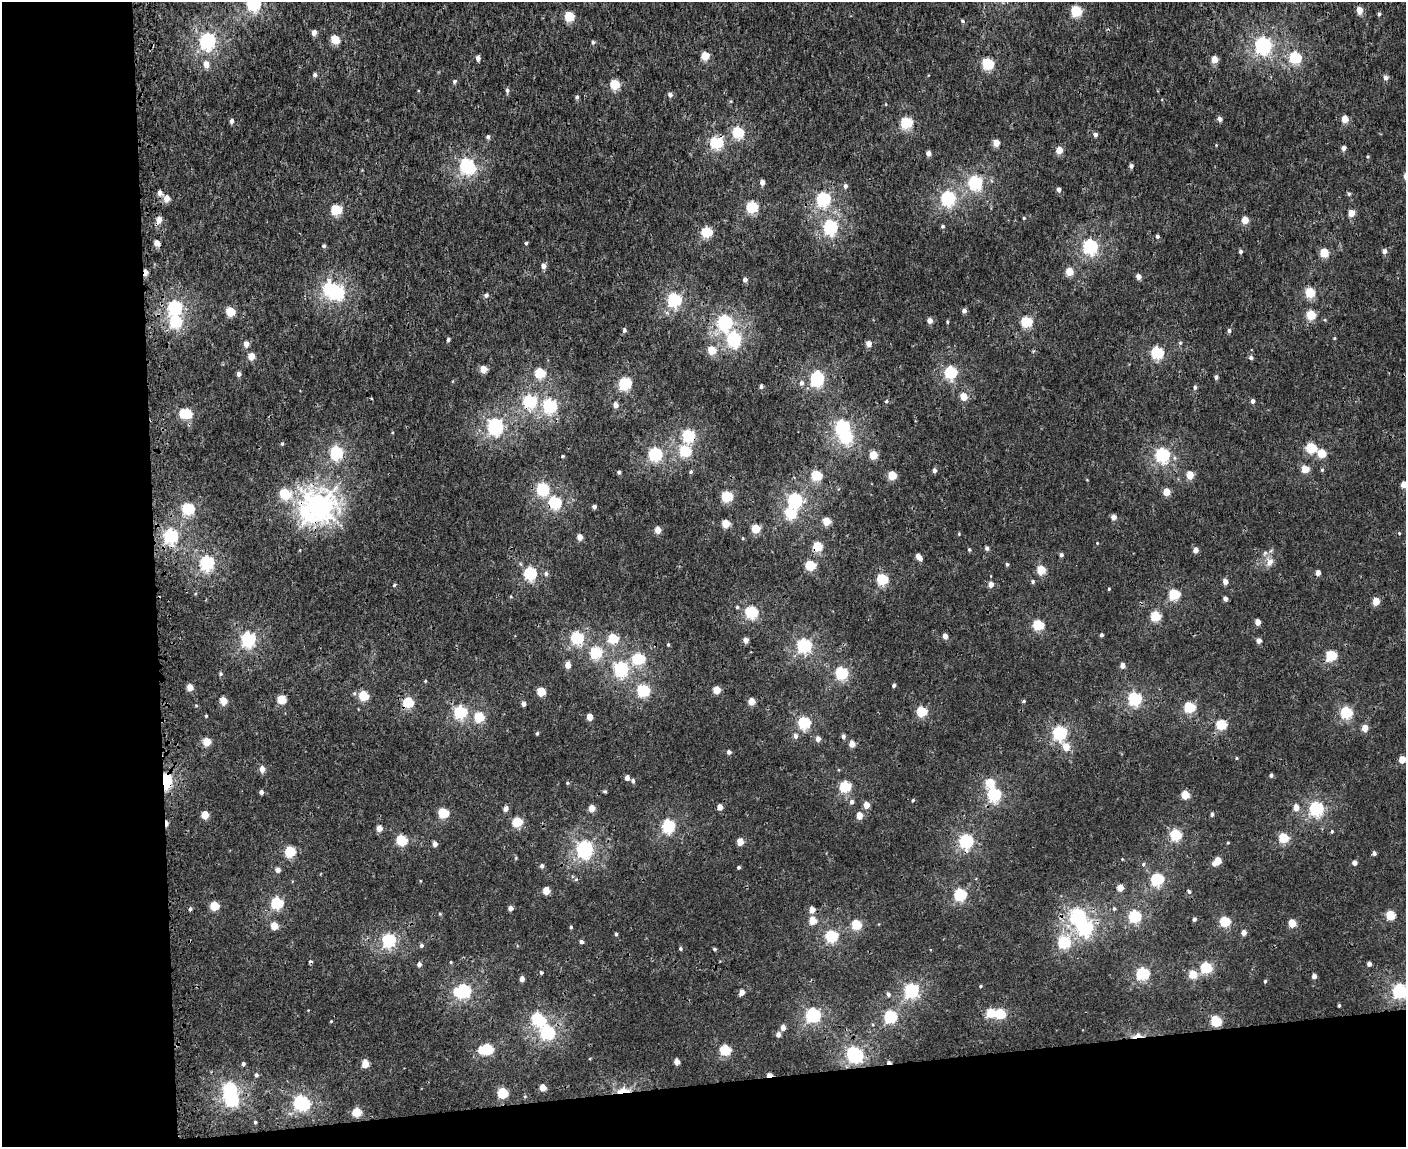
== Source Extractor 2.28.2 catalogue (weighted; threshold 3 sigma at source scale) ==
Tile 10 of 3 x 4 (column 1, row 4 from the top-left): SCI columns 150-1553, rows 8-1152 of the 4468 x 4596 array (HDU 1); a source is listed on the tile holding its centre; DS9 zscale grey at full resolution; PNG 1408 x 1149 px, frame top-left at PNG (2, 2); no overlay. Shown black and unused: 17% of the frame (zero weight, under 3 of 4 exposures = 6% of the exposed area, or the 3 px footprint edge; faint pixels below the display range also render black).
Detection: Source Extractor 2.28.2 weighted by HDU 2 'WHT'; one run over the whole footprint, this tile lists its part. Background 2.24e-04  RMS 0.0014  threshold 0.0064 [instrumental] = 3 sigma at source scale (4.5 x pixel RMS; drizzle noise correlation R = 1.50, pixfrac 1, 0.0396/0.0396 arcsec/px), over >= 5 px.
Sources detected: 364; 7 inside a brighter object's white glare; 9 cosmic-ray / hot-pixel residue — not listed; the other 348 listed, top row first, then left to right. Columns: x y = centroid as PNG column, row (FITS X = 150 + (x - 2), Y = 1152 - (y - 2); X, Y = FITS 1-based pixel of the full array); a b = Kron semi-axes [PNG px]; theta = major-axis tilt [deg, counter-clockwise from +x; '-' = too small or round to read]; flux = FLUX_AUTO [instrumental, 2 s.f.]
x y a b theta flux
254 3 6 6 - 27
1359 10 5 4 - 1.9
1076 11 5 5 - 10
1379 14 4 4 - 0.26
569 16 5 5 - 6.6
962 21 5 4 - 0.21
314 32 5 4 - 0.83
335 40 5 5 - 4.7
207 41 6 6 - 39
593 42 5 4 - 0.24
1263 45 6 6 - 43
705 56 5 5 - 3.8
478 58 4 4 - 0.7
1295 58 6 5 - 15
1214 59 5 4 - 2.1
206 64 6 5 - 1.4
988 64 5 5 - 12
315 75 5 4 - 0.36
1386 78 5 4 - 0.69
454 81 5 4 - 0.32
615 84 5 5 - 6.7
507 90 5 5 - 0.35
670 95 5 5 - 0.55
577 97 5 4 - 0.28
1220 119 5 5 - 0.51
1344 119 5 4 - 1.9
231 121 5 4 - 0.51
906 123 5 5 - 14
738 132 6 5 - 11
1095 135 5 5 - 0.47
488 137 5 5 - 0.31
716 143 6 6 - 15
996 143 4 4 - 2.1
1343 148 5 4 - 0.52
1059 150 5 4 - 2.3
928 153 4 4 - 0.85
1368 157 4 4 - 0.15
467 166 7 6 - 28
1131 166 4 4 - 0.45
762 182 4 4 - 1
975 183 6 6 - 24
845 186 5 5 - 0.38
1059 189 4 4 - 0.53
160 193 5 5 - 0.76
1349 194 5 5 - 0.19
948 198 6 6 - 28
166 199 5 5 - 1.7
823 199 6 6 - 24
752 207 5 5 - 13
336 210 5 5 - 9.4
1351 213 5 4 - 2.2
1024 218 3 3 - 0.16
1245 220 5 4 - 2.2
943 226 5 4 - 0.22
830 227 6 6 - 25
707 232 5 5 - 9.2
1157 236 4 4 - 0.33
526 243 4 4 - 0.26
324 246 4 4 - 0.28
1090 246 6 6 - 29
1384 251 6 5 - 0.51
1241 252 4 4 - 0.35
1324 253 5 5 - 4.6
543 266 5 4 - 0.79
1069 271 5 5 - 3.1
1138 277 5 4 - 0.86
745 279 5 4 - 0.43
330 289 7 6 - 21
1310 292 5 5 - 7.3
486 295 5 5 - 0.4
674 300 6 6 - 23
175 308 6 6 - 27
964 311 4 4 - 0.51
230 312 5 5 - 5.1
1311 315 5 5 - 5.9
930 321 4 4 - 0.99
176 322 6 6 - 13
725 322 7 6 - 28
947 322 4 3 - 0.16
1026 322 5 5 - 9.8
624 330 5 4 - 0.32
1229 331 5 4 - 0.3
448 339 4 4 - 0.31
734 339 6 6 - 25
1180 343 5 4 - 0.18
246 344 5 5 - 1.1
869 344 4 4 - 1.3
712 350 5 5 - 4
1157 353 6 5 - 17
251 356 5 5 - 1.8
1251 358 5 5 - 0.35
484 369 5 4 - 2.1
540 373 5 5 - 8.2
950 373 6 5 - 18
239 374 5 4 - 0.53
1216 377 4 4 - 0.42
817 379 7 6 - 26
801 383 6 5 - 0.39
625 384 6 6 - 16
761 386 5 4 - 0.26
1195 387 5 4 - 0.29
964 396 5 4 - 2.9
530 401 6 6 - 17
1252 401 4 4 - 0.53
615 405 5 4 - 0.93
550 406 6 6 - 22
187 414 6 6 - 7.8
495 426 6 6 - 37
842 427 6 6 - 25
688 436 6 6 - 16
846 437 6 6 - 17
282 444 5 4 - 0.2
1311 448 5 5 - 7.2
685 451 6 5 - 11
336 453 6 6 - 19
1322 453 5 5 - 4.5
655 454 6 6 - 22
873 455 5 5 - 3.8
1162 455 6 6 - 27
563 456 4 3 - 0.17
1305 469 5 5 - 3.2
934 470 5 5 - 0.42
1322 470 5 4 - 0.16
619 472 4 3 - 0.27
691 472 5 4 - 0.22
892 475 5 5 - 4.6
1190 475 5 4 - 3.2
816 476 5 5 - 8.3
1404 485 5 5 - 1.5
543 489 6 6 - 15
1166 492 5 4 - 2.8
285 494 6 5 - 10
727 496 5 5 - 10
795 500 6 6 - 29
555 503 6 6 - 17
319 506 11 10 - 140
594 507 4 4 - 0.44
188 509 6 6 - 14
791 514 6 6 - 7.9
1114 517 4 4 - 0.91
826 521 5 5 - 3.8
726 524 5 5 - 3.2
756 529 5 5 - 4.8
658 530 4 4 - 1.9
1399 533 4 3 - 0.14
959 534 4 3 - 0.12
171 536 6 6 - 27
580 537 4 4 - 1.2
743 538 4 3 - 0.11
1097 543 3 3 - 0.093
817 547 5 5 - 5.9
987 548 4 4 - 0.42
969 550 5 4 - 0.2
1196 550 5 5 - 0.88
1061 555 4 4 - 0.33
919 557 7 4 -45 1.1
1270 562 12 8 56 0.93
207 563 6 6 - 26
1007 564 4 4 - 0.21
810 565 5 5 - 7.6
1041 570 5 5 - 4.9
530 573 6 6 - 19
546 573 6 5 - 0.31
882 579 5 5 - 11
1033 582 5 4 - 0.23
1225 582 5 4 - 0.9
394 585 4 3 - 0.17
991 585 5 5 - 1.1
1109 589 4 3 - 0.13
1174 594 5 5 - 11
1225 599 4 4 - 0.55
1376 601 5 4 - 2.7
737 607 4 4 - 0.17
751 612 6 5 - 15
1155 616 5 5 - 7.3
1258 622 4 4 - 1.2
1038 625 5 5 - 9.8
1101 635 4 3 - 0.32
945 636 4 4 - 0.86
577 638 6 6 - 17
248 639 6 6 - 27
613 639 5 5 - 6.9
746 640 4 4 - 0.82
1259 641 5 4 - 0.79
668 644 4 3 - 0.18
804 646 6 6 - 27
596 653 6 6 - 12
1331 656 5 5 - 11
639 659 8 6 14 11
568 665 5 5 - 1.4
1122 666 4 4 - 0.84
621 669 6 6 - 23
841 673 6 6 - 17
221 674 5 5 - 0.22
425 681 4 4 - 0.13
894 685 4 4 - 0.31
190 688 5 4 - 1.9
717 690 5 4 - 3.2
643 691 6 6 - 16
541 692 5 5 - 4.8
363 696 5 5 - 6.5
282 699 5 5 - 4.5
1135 699 6 5 - 22
223 701 5 4 - 2.6
751 701 5 4 - 2.3
1024 701 5 4 - 0.17
408 703 5 5 - 9.2
523 704 5 4 - 0.48
1189 707 5 5 - 12
460 712 6 6 - 18
922 712 5 5 - 8.6
1346 713 6 5 - 14
206 716 3 3 - 0.15
479 717 6 5 - 7.1
590 717 5 4 - 1.9
804 723 6 5 - 15
1221 725 5 5 - 8.4
1365 728 5 5 - 1.6
537 733 4 4 - 0.19
1059 733 6 6 - 25
796 736 6 5 - 0.48
843 736 5 4 - 0.44
818 739 5 4 - 0.79
207 742 5 5 - 2.7
852 744 5 4 - 1.5
1066 747 6 5 - 2.1
729 752 4 4 - 0.49
1236 758 5 3 - 0.13
1402 760 5 5 - 1.8
262 769 5 4 - 1.2
1271 775 4 4 - 0.3
627 778 4 4 - 0.74
165 781 6 4 -86 28
633 781 4 4 - 0.36
567 783 5 4 - 0.17
990 783 6 5 - 4.3
845 787 6 5 - 12
605 791 5 4 - 0.2
261 792 4 4 - 0.49
994 795 6 6 - 20
1185 795 5 5 - 3.9
913 800 4 3 - 0.14
852 802 6 5 - 0.48
866 805 5 4 - 1.8
720 807 4 4 - 1.2
1296 807 5 5 - 1.3
592 808 5 4 - 1.6
505 809 5 4 - 0.78
1316 809 6 6 - 25
443 813 5 5 - 7.8
1212 814 4 4 - 0.34
205 815 5 4 - 2.7
859 816 5 4 - 2
517 822 5 5 - 6.8
668 826 6 6 - 20
379 828 5 4 - 1.3
1332 831 4 3 - 0.18
1176 835 6 5 - 13
1283 838 5 5 - 7.4
402 840 5 5 - 9.4
966 841 6 6 - 25
740 842 5 4 - 2.5
1228 843 4 3 - 0.12
435 844 5 4 - 0.74
585 849 7 6 - 42
290 852 6 5 - 9.5
1374 853 4 4 - 0.41
1122 859 3 3 - 0.097
1217 861 7 5 38 2.9
1354 863 4 4 - 0.75
1143 864 5 4 - 0.21
542 866 5 4 - 0.43
739 867 3 3 - 0.26
278 870 5 5 - 0.69
576 879 5 3 - 0.16
1157 879 6 6 - 18
1120 888 5 4 - 1.8
546 891 5 4 - 2.5
1189 892 5 5 - 0.27
960 894 6 5 - 16
277 903 6 5 - 14
214 906 5 5 - 5
511 908 4 4 - 0.67
190 909 4 4 - 0.29
1114 909 5 4 - 0.23
812 910 5 4 - 1.3
440 914 4 3 - 0.15
1390 915 5 5 - 6
1078 916 7 6 - 29
1135 916 6 6 - 17
1194 919 4 4 - 0.35
813 921 5 5 - 2.8
1225 922 5 5 - 9.3
1292 923 5 4 - 3.5
856 925 5 5 - 7
274 926 5 5 - 2.6
571 927 4 4 - 0.18
1085 928 7 6 - 29
1244 933 5 4 - 0.82
616 934 4 4 - 0.22
832 936 6 5 - 15
389 940 6 6 - 22
581 942 5 4 - 0.38
1064 943 6 6 - 13
421 945 5 5 - 0.3
680 949 4 4 - 0.21
714 949 4 4 - 0.2
451 962 5 3 - 0.13
419 964 5 4 - 0.52
1369 964 4 4 - 0.51
1206 968 6 5 - 12
541 972 4 4 - 0.24
1143 974 6 6 - 19
1193 974 5 5 - 3.3
1314 976 4 4 - 0.68
522 979 4 4 - 0.81
1265 981 4 4 - 0.21
980 986 4 3 - 0.14
464 991 6 6 - 26
911 991 6 6 - 25
1400 991 6 6 - 27
456 992 6 5 - 2
742 992 5 4 - 0.89
888 994 5 5 - 0.34
1339 1005 3 3 - 0.18
1000 1014 5 5 - 8
813 1015 6 6 - 28
890 1017 6 6 - 18
537 1019 6 6 - 12
1216 1021 5 5 - 11
783 1028 5 4 - 0.84
548 1033 8 6 -62 26
778 1035 5 4 - 0.61
1137 1036 15 5 10 1
488 1049 6 5 - 12
725 1050 5 5 - 11
856 1056 7 6 - 26
677 1062 4 4 - 1.2
243 1064 4 4 - 0.28
365 1064 5 4 - 2.6
256 1075 5 5 - 0.27
543 1088 5 4 - 1.8
230 1090 6 6 - 24
623 1091 14 6 7 2.1
503 1093 5 5 - 8.9
301 1103 9 6 -22 31
357 1112 5 5 - 4.9
255 1122 3 3 - 0.18
Overlapping masked pixels (flux is a lower limit): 10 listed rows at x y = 716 143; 530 401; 688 436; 555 503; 319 506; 817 547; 408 703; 165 781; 1137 1036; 623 1091
Isophote crosses this tile's border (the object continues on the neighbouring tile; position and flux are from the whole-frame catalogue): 3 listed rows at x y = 254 3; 1404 485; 1400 991